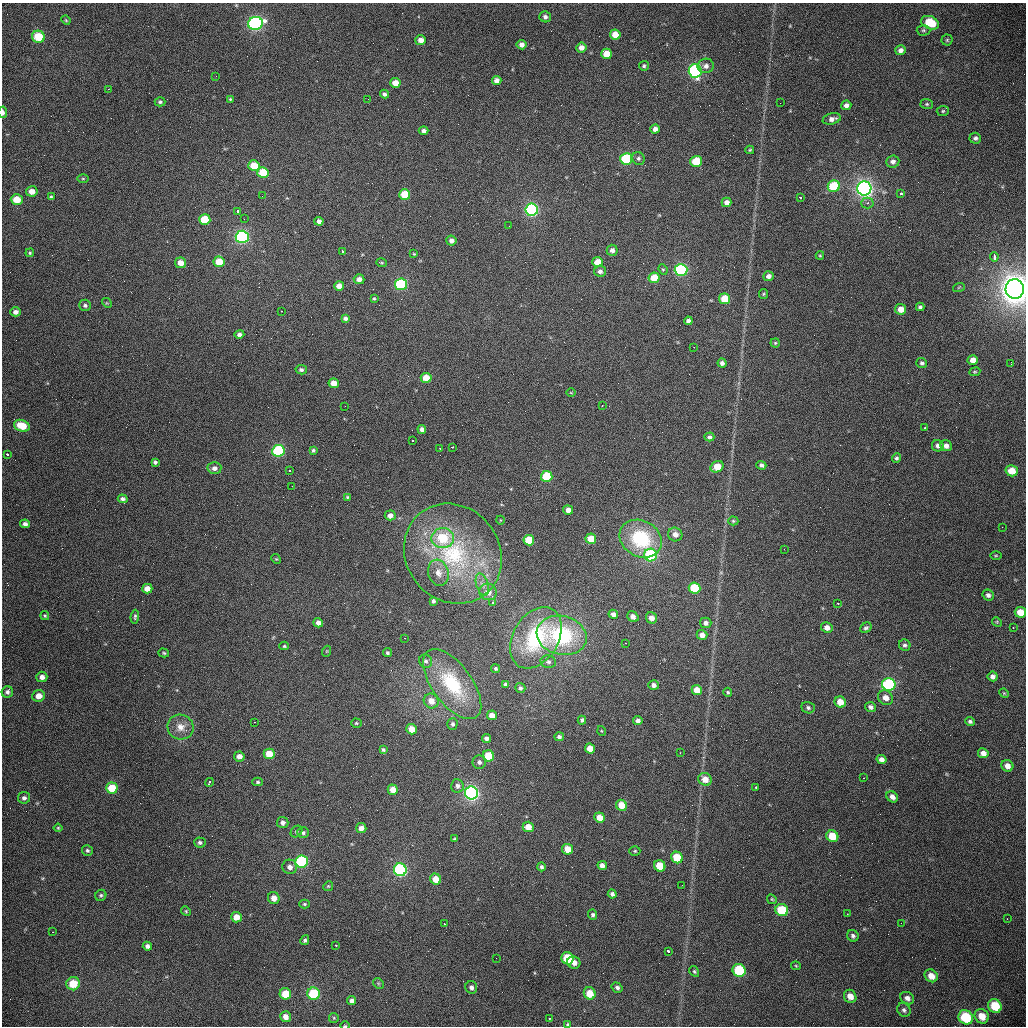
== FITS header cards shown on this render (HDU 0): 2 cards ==
NAXIS1  =                 1024 /fastest changing axis
NAXIS2  =                 1024 /next to fastest changing axis

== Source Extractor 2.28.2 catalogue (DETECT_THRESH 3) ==
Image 1024 x 1024 px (HDU 0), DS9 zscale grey, 1 PNG px = 1 image px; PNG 1028 x 1028 px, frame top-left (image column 1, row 1024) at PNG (2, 3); each listed source drawn as its Kron ellipse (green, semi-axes under 4 px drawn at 4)
Background 449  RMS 15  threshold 45.9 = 3 sigma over >= 5 px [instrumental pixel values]
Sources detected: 297; all 297 listed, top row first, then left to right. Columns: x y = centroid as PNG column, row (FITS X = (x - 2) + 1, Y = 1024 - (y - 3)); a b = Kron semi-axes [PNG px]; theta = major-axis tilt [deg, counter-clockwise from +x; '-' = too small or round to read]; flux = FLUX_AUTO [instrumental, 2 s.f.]
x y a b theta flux
545 17 6 5 - 3.3e+03
66 20 5 4 - 1.1e+03
255 23 7 6 - 2.1e+05
930 23 9 6 -22 2.9e+04
923 30 7 5 1 1.8e+03
615 35 5 5 - 1.4e+04
38 37 6 6 - 2.7e+04
421 40 5 5 - 7.1e+03
947 40 5 5 - 1.5e+03
522 45 5 5 - 4.8e+03
581 47 5 5 - 6.5e+03
900 50 5 5 - 4.2e+03
606 54 5 5 - 1.6e+04
644 66 5 5 - 1.7e+03
706 66 8 7 - 5.1e+03
695 71 7 6 - 1.8e+05
216 76 2 2 - 5.2e+02
497 81 5 4 - 6.4e+03
395 83 5 5 - 1.1e+04
108 89 3 3 - 5.9e+02
384 94 5 3 - 2.7e+03
230 99 3 3 - 1.1e+03
368 99 2 2 - 5.6e+02
160 102 5 4 - 1.8e+03
780 103 2 2 - 6.5e+02
927 104 6 5 - 1.6e+03
846 105 5 4 - 4.1e+03
943 111 6 5 - 1.6e+03
3 112 6 3 -87 4.1e+03
832 119 9 5 13 5.2e+03
655 129 4 4 - 4.4e+03
424 130 5 4 - 3.0e+03
975 138 6 5 - 2.6e+03
750 150 4 3 - 1.3e+03
638 158 6 6 - 2.5e+03
626 159 6 6 - 7.6e+04
696 161 6 5 - 3.5e+04
893 161 6 6 - 4.1e+03
254 166 5 5 - 2.6e+04
263 173 5 5 - 3.2e+04
83 179 6 4 0 1.3e+03
834 186 6 6 - 5.3e+04
864 188 7 7 - 4.5e+05
32 191 6 5 - 8.5e+03
901 193 3 3 - 7.1e+03
405 194 5 5 - 2.8e+04
262 196 3 2 - 1.1e+03
51 197 4 3 - 1.5e+03
800 197 3 3 - 2.4e+03
17 200 6 5 - 1.8e+04
727 202 5 4 - 6.3e+03
867 203 6 5 - 2.4e+03
532 210 6 6 - 2.1e+05
237 211 3 3 - 6.3e+03
244 219 3 2 - 1.5e+03
205 220 5 5 - 3.4e+04
319 221 4 4 - 4.6e+03
509 226 2 2 - 8.4e+02
242 237 6 6 - 2.2e+05
451 240 5 5 - 4.3e+03
612 250 5 5 - 4.3e+03
342 252 3 3 - 6.5e+03
30 253 4 3 - 1.4e+03
414 254 4 4 - 1.1e+03
820 255 4 4 - 1.1e+03
994 257 5 3 - 1.5e+04
219 262 5 5 - 2.1e+04
598 262 5 5 - 1.5e+04
180 263 5 5 - 1.1e+04
381 263 5 3 - 1.1e+03
663 269 5 4 - 1.3e+03
681 270 6 6 - 1.6e+05
600 271 6 5 - 4.3e+03
768 276 5 5 - 4.9e+03
654 278 5 5 - 2.0e+04
359 279 5 5 - 5.8e+03
401 284 6 6 - 1.0e+05
339 286 5 5 - 9.9e+03
959 287 6 3 19 1.0e+03
1015 289 10 9 - 1.4e+06
763 294 5 4 - 1.2e+03
374 298 4 4 - 1.1e+03
725 299 5 5 - 2.5e+04
107 303 5 4 - 1.1e+03
85 305 6 5 - 2.6e+03
920 307 4 4 - 2.0e+03
901 309 5 5 - 9.4e+03
282 311 3 2 - 1.4e+03
16 312 5 4 - 4.3e+03
345 318 4 4 - 2.8e+03
688 321 4 4 - 3.4e+03
239 334 5 4 - 3.4e+03
775 343 4 4 - 1.5e+03
694 347 3 2 - 1.0e+03
973 360 5 5 - 8.0e+03
722 363 4 4 - 3.9e+03
922 363 5 5 - 2.2e+03
1011 364 2 2 - 7.7e+02
301 370 5 4 - 2.5e+03
975 372 5 3 - 1.1e+03
426 378 5 5 - 1.9e+04
334 383 5 5 - 1.2e+04
571 393 4 3 - 8.8e+02
345 406 2 2 - 5.4e+02
602 406 3 2 - 1.5e+03
22 426 8 5 -18 2.3e+04
925 428 3 2 - 1.6e+03
422 429 4 4 - 5.3e+03
709 437 5 4 - 2.6e+03
413 441 3 3 - 2.1e+03
938 446 6 5 - 4.5e+03
946 446 6 5 - 5.6e+03
452 447 3 2 - 3.7e+03
440 448 3 2 - 9.5e+02
313 450 4 3 - 1.8e+03
278 451 6 6 - 9.9e+04
7 454 3 3 - 2.9e+03
897 458 5 4 - 1.9e+03
155 462 4 4 - 2.3e+03
761 465 5 4 - 3.3e+03
717 467 7 5 28 1.9e+04
214 468 7 6 - 4.9e+03
290 470 3 3 - 1.2e+03
1012 471 6 5 - 1.6e+04
547 476 6 5 - 4.4e+04
292 486 2 2 - 5.2e+02
347 497 4 4 - 1.3e+03
123 499 5 4 - 3.1e+03
568 510 5 4 - 6.2e+03
390 515 5 5 - 5.4e+03
500 520 4 3 - 7.4e+02
733 521 5 4 - 1.4e+03
25 524 5 4 - 3.8e+03
1002 527 2 2 - 4.3e+02
675 534 7 7 - 6.8e+03
443 538 11 10 - 4.1e+04
591 539 5 5 - 1.6e+04
641 539 22 18 -29 7.3e+04
529 540 5 5 - 2.6e+04
784 549 2 2 - 5.7e+02
453 554 52 46 -50 1.4e+05
651 555 6 6 - 1.1e+05
996 555 5 3 - 1.1e+03
276 559 5 4 - 1.1e+03
438 573 13 10 -73 9.1e+03
482 585 11 6 -72 5.2e+03
694 588 6 5 - 4.8e+04
147 589 5 5 - 9.3e+03
488 592 8 8 - 8.4e+03
988 595 6 5 - 3.5e+03
433 601 4 3 - 2.0e+03
493 603 3 3 - 2.0e+03
838 603 3 2 - 1.6e+03
1020 612 6 5 - 1.5e+04
613 614 5 4 - 4.1e+03
45 615 4 4 - 1.4e+03
135 617 7 4 84 2.0e+03
633 617 6 5 - 5.5e+03
651 618 6 5 - 6.8e+03
997 622 5 4 - 1.0e+03
318 623 5 4 - 6.0e+03
706 623 5 5 - 3.9e+03
827 627 6 5 - 6.5e+03
866 628 6 5 - 2.4e+03
1013 628 2 2 - 1.2e+03
562 635 25 19 -13 9.6e+04
702 635 5 5 - 7.3e+03
405 638 2 2 - 1.1e+03
536 638 33 22 59 9.2e+04
626 643 2 2 - 6.5e+02
905 645 6 5 - 2.5e+03
284 646 4 4 - 1.4e+03
327 651 5 3 - 9.1e+02
164 653 5 4 - 1.4e+03
387 653 5 4 - 1.7e+03
426 661 7 6 - 2.8e+03
548 662 8 6 -13 3.2e+03
496 669 4 4 - 1.7e+03
993 676 5 5 - 4.0e+03
42 677 5 5 - 5.2e+03
452 684 41 19 -53 7.0e+04
506 684 4 4 - 2.4e+03
889 684 7 6 - 1.4e+05
654 685 5 4 - 4.3e+03
520 688 5 5 - 2.8e+03
697 690 5 5 - 1.3e+04
7 692 6 5 - 3.2e+03
728 692 4 4 - 1.6e+03
1004 693 5 4 - 1.1e+03
39 696 6 6 - 9.2e+03
886 698 8 6 -37 8.1e+03
431 701 7 7 - 1.0e+04
840 702 6 5 - 1.4e+04
870 707 5 5 - 3.3e+03
808 708 6 5 - 2.6e+03
492 715 5 5 - 9.8e+03
582 720 4 4 - 2.2e+03
638 721 4 4 - 4.1e+03
970 721 5 4 - 2.2e+03
255 722 3 2 - 1.6e+03
356 723 5 4 - 1.5e+03
452 724 6 5 - 2.5e+03
180 727 13 12 - 1.1e+04
412 729 5 5 - 1.6e+04
602 731 5 3 - 9.2e+02
559 737 5 4 - 2.7e+03
486 738 4 4 - 3.6e+03
590 748 5 5 - 1.3e+04
383 750 4 4 - 1.8e+03
680 753 2 2 - 2.3e+03
983 753 5 5 - 6.3e+03
269 754 5 5 - 1.9e+04
239 756 5 5 - 6.3e+03
489 756 5 5 - 3.1e+04
881 759 5 4 - 4.7e+03
479 762 7 6 - 3.7e+03
1007 766 6 5 - 7.6e+03
863 778 3 2 - 8.1e+02
705 779 7 6 - 1.1e+04
209 782 4 3 - 1.4e+04
258 782 5 4 - 1.6e+03
457 786 7 6 - 3.4e+03
756 787 3 3 - 6.2e+03
112 788 6 5 - 2.9e+04
393 790 5 5 - 1.2e+04
471 793 6 6 - 2.9e+05
892 797 6 5 - 5.5e+03
24 798 6 6 - 3.2e+03
621 805 6 5 - 1.8e+04
600 817 5 5 - 1.2e+04
283 823 5 5 - 4.0e+03
528 827 5 5 - 1.2e+04
58 828 4 4 - 1.2e+03
361 828 5 5 - 6.3e+03
296 832 6 5 - 2.0e+03
303 833 6 5 - 2.2e+03
832 836 6 5 - 2.5e+04
454 839 3 3 - 1.2e+03
200 842 6 5 - 2.4e+03
567 849 5 5 - 1.4e+04
87 850 5 5 - 2.1e+03
635 851 5 4 - 1.3e+03
677 857 6 5 - 3.5e+04
302 861 6 6 - 1.1e+05
602 865 5 4 - 5.5e+03
660 866 6 5 - 2.8e+04
290 867 7 7 - 5.9e+03
541 867 4 3 - 2.0e+03
400 870 6 6 - 1.8e+05
436 879 6 5 - 1.4e+04
682 885 2 2 - 8.3e+02
328 886 5 4 - 1.2e+03
612 894 4 4 - 3.2e+03
101 895 6 5 - 2.0e+03
274 898 6 6 - 8.4e+03
772 899 5 4 - 1.2e+03
304 904 5 4 - 1.6e+03
782 910 6 6 - 4.7e+04
186 911 5 4 - 1.2e+03
847 914 2 2 - 7.2e+02
593 915 5 4 - 2.3e+03
236 917 5 5 - 1.2e+04
1007 919 2 2 - 8.1e+02
901 923 2 2 - 1.3e+03
444 924 3 2 - 2.1e+03
53 932 2 2 - 6.3e+02
853 936 6 5 - 2.8e+03
305 940 5 4 - 2.1e+03
336 945 3 2 - 6.3e+03
147 946 4 4 - 3.2e+03
668 951 3 2 - 6.7e+03
496 958 2 2 - 5.2e+02
567 958 6 6 - 4.6e+04
574 962 6 6 - 5.5e+03
796 966 5 4 - 1.1e+03
739 970 7 6 - 6.6e+04
694 971 5 4 - 1.5e+03
931 976 7 6 - 1.0e+04
378 983 6 4 -45 1.4e+03
73 984 7 6 - 2.2e+04
471 987 6 6 - 3.4e+03
617 988 6 4 -34 2.8e+03
590 993 6 5 - 1.9e+04
285 994 6 5 - 2.3e+04
314 994 6 6 - 5.9e+04
850 996 7 6 - 9.3e+03
907 998 7 5 -33 4.5e+03
351 1001 4 4 - 3.5e+03
995 1006 7 6 - 2.7e+04
904 1010 7 6 - 2.9e+03
982 1016 7 6 - 1.2e+04
285 1017 5 5 - 6.3e+03
966 1017 7 7 - 4.1e+04
334 1018 5 4 - 1.2e+03
549 1018 3 2 - 1.5e+03
568 1024 4 4 - 1.3e+03
345 1026 4 3 - 1.1e+03
At the frame edge (FLAGS 8, measured only in part): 4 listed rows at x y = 3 112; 1015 289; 568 1024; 345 1026